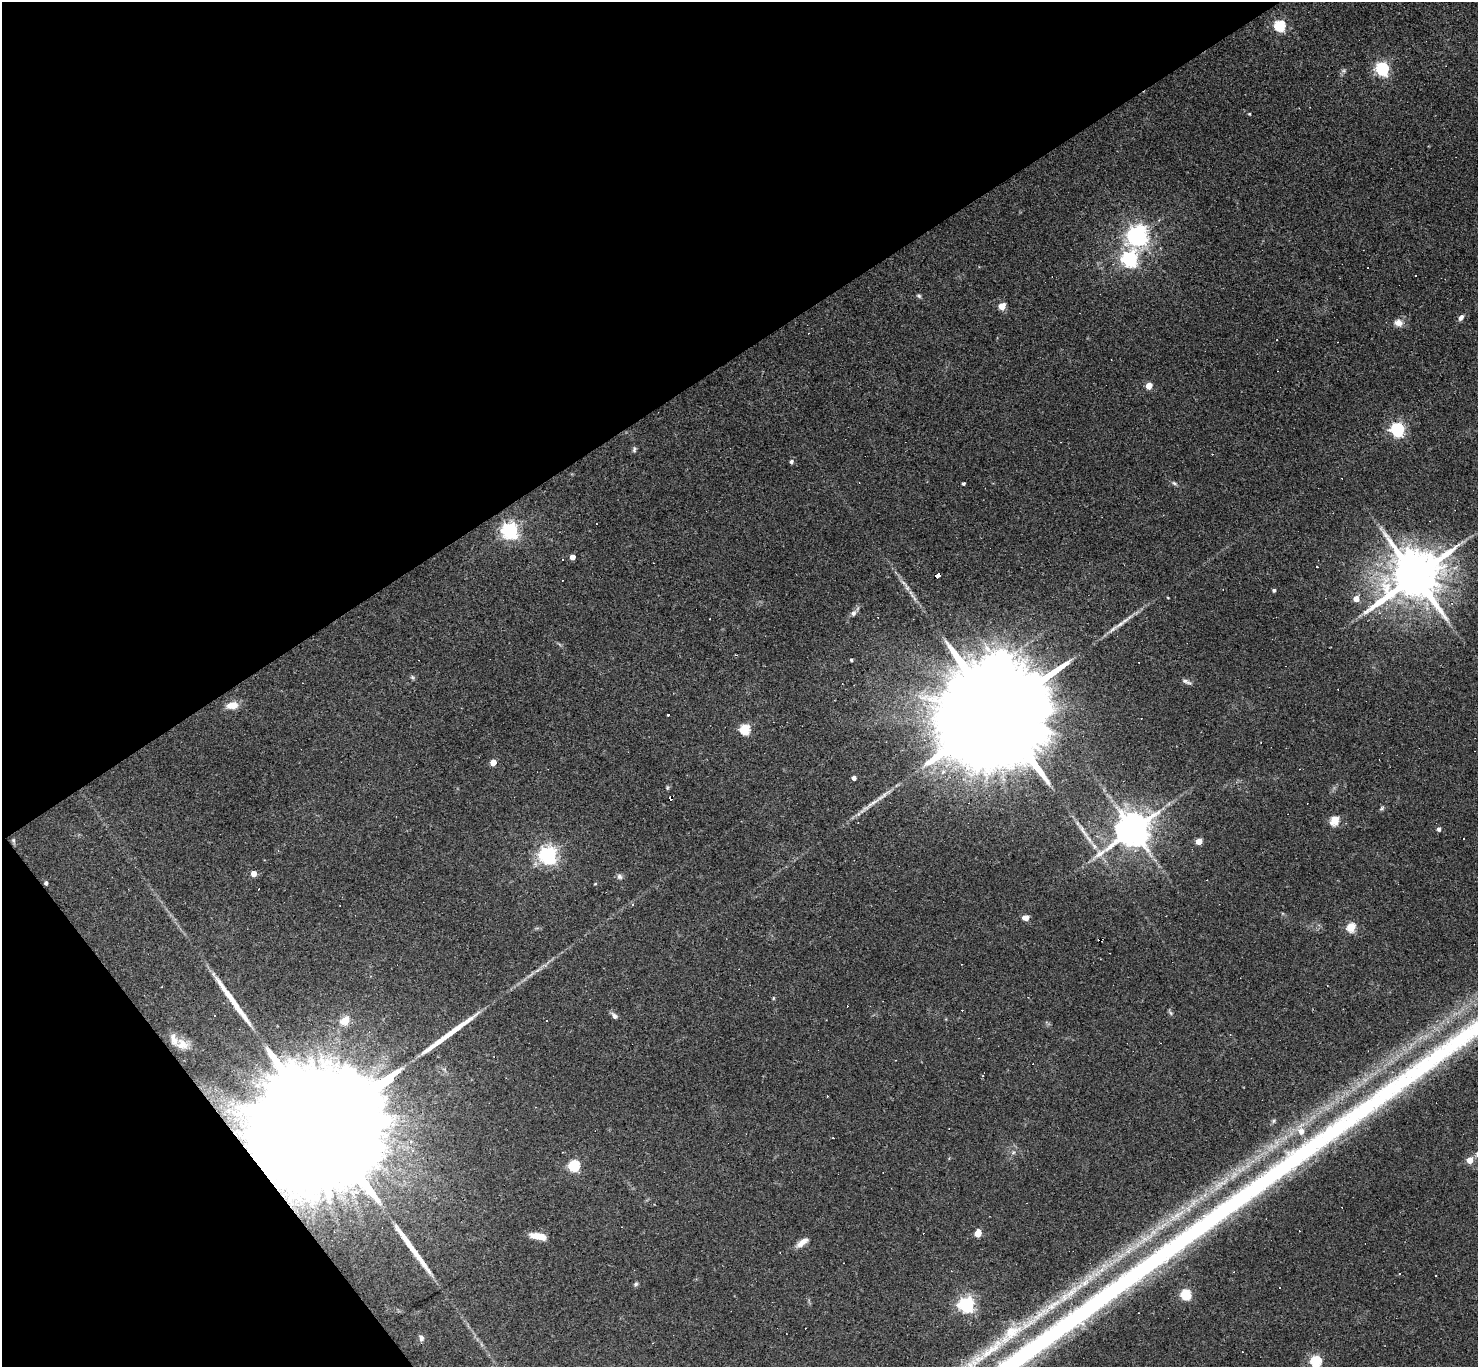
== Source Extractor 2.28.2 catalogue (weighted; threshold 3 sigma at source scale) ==
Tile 5 of 4 x 4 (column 1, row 2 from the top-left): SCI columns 1-1476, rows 2880-4244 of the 5905 x 5900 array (HDU 1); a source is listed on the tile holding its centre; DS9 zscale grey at full resolution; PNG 1480 x 1369 px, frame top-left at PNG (2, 2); no overlay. Shown black and unused: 32% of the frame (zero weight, under 2 of 3 exposures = <1% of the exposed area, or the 3 px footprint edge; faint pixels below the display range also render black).
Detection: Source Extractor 2.28.2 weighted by HDU 2 'WHT'; one run over the whole footprint, this tile lists its part. Background 0.0638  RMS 0.0062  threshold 0.0278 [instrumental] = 3 sigma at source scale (4.5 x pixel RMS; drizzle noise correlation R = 1.50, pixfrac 1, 0.05/0.05 arcsec/px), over >= 5 px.
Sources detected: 111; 2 too faint to see at this stretch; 1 inside a brighter object's white glare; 24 cosmic-ray / hot-pixel residue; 4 long thin detections or spike segments (spike, bleed or trail) — not listed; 1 inside a brighter listed object's ellipse — not listed separately; the other 79 listed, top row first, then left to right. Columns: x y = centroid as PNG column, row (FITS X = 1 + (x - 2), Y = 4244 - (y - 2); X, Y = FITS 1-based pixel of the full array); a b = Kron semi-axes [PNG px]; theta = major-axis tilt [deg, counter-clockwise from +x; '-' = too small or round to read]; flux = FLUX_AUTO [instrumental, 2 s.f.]
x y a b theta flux
1280 25 5 5 - 68
1382 69 6 6 - 130
1249 114 4 3 - 0.53
1137 236 7 7 - 400
1129 259 6 6 - 200
1415 275 3 3 - 2
919 296 6 5 - 1
1002 306 5 4 - 14
1461 318 8 5 54 2.3
1399 323 11 9 1 4.2
1277 340 2 2 - 0.39
1149 386 4 4 - 12
1398 429 6 6 - 140
634 449 8 5 82 1.2
791 462 5 5 - 1.5
963 483 3 3 - 1
1174 483 8 5 -22 1.2
510 530 6 6 - 250
572 557 4 4 - 5.9
562 560 3 3 - 2.3
1317 566 3 3 - 1.3
937 575 6 3 31 36
1415 576 16 13 32 4100
1274 590 3 3 - 1.4
914 599 8 4 -71 1.4
1356 599 5 5 - 7.4
853 613 9 7 48 2.3
851 660 4 3 - 1.1
412 677 6 4 -46 1.1
1186 681 14 5 -20 2
232 705 13 8 9 7.8
997 713 63 20 33 37000
668 715 3 3 - 5.8
745 729 5 5 - 44
493 762 5 4 - 9.2
854 778 4 4 - 3.5
667 788 7 4 89 0.72
670 798 4 3 - 38
1381 808 7 4 46 1
1335 820 5 5 - 33
1439 829 4 4 - 2
1133 830 11 9 35 1600
13 840 7 5 -72 1
1199 841 4 4 - 12
548 855 6 6 - 300
253 874 4 4 - 6.3
619 877 8 7 - 1.7
46 883 4 4 - 1.5
595 884 4 3 - 0.54
633 904 4 3 - 0.97
1025 918 7 5 7 4.1
1351 927 5 5 - 34
1100 940 5 3 - 2.1
961 964 3 2 - 0.56
1327 985 2 2 - 0.37
773 998 6 4 90 0.67
614 1016 10 6 -46 2.2
345 1020 5 5 - 21
1230 1034 4 2 - 0.48
182 1044 19 14 -24 8.2
983 1076 3 3 - 0.93
1274 1121 7 5 48 1.2
322 1125 120 22 33 93000
1301 1131 7 7 - 6
412 1150 5 4 - 1.3
1013 1153 6 4 20 0.97
1470 1160 5 5 - 9.8
574 1166 5 5 - 69
978 1233 5 4 - 14
538 1236 16 6 -10 10
802 1242 17 6 36 4.8
1100 1270 17 8 42 7.7
1435 1276 3 2 - 0.77
636 1284 7 5 18 1.2
1186 1294 5 5 - 53
966 1305 6 6 - 210
1011 1333 46 18 40 36
421 1338 8 6 -85 2
1316 1361 5 5 - 64
Overlapping masked pixels (flux is a lower limit): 5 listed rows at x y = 937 575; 670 798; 46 883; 1100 940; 322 1125
Isophote crosses this tile's border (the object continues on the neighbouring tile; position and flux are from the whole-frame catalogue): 1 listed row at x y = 1316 1361